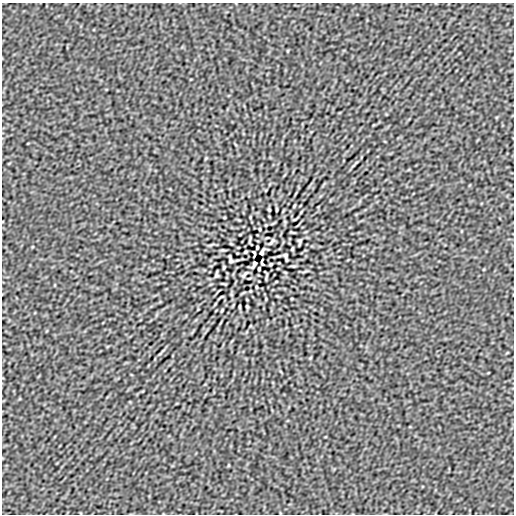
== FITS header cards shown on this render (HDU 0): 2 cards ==
NAXIS1  =                  512
NAXIS2  =                  512

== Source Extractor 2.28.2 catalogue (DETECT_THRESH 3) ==
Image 512 x 512 px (HDU 0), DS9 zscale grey, 1 PNG px = 1 image px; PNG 516 x 516 px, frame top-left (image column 1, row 512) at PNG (2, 3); no overlay
Background -3.82e-06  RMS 2.3e-04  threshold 6.79e-04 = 3 sigma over >= 5 px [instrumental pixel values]
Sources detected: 26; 4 with non-positive FLUX_AUTO (blend fragments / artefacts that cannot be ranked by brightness) are not listed; the other 22 listed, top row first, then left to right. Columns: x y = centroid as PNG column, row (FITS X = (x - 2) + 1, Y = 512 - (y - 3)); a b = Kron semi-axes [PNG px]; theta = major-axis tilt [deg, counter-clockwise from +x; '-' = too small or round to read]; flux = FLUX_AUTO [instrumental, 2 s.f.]
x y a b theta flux
294 206 3 2 - 0.013
269 210 3 2 - 0.015
277 210 4 2 - 0.015
295 219 4 3 - 0.012
260 229 3 2 - 0.012
267 238 3 2 - 0.0089
299 241 5 3 - 0.025
271 242 13 5 47 0.04
257 247 3 3 - 0.018
292 249 4 2 - 0.016
245 252 3 2 - 0.015
285 255 4 3 - 0.025
231 261 4 3 - 0.025
271 264 3 2 - 0.015
224 267 4 2 - 0.016
259 269 3 3 - 0.018
245 274 13 5 47 0.04
217 275 5 3 - 0.025
256 287 3 2 - 0.012
239 306 4 2 - 0.015
247 306 3 2 - 0.015
222 310 3 2 - 0.013
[4 non-positive-flux detections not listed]